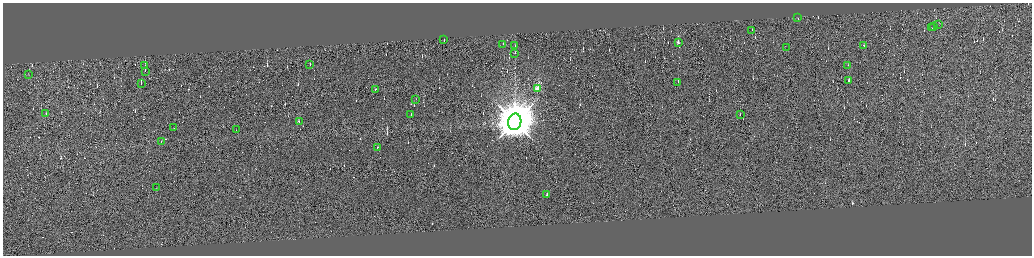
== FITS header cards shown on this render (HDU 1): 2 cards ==
NAXIS1  =                 4117
NAXIS2  =                 1014

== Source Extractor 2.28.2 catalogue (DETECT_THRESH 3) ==
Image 4117 x 1014 px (HDU 1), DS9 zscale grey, zoomed out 1/4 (1 PNG px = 4 x 4 image px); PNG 1034 x 258 px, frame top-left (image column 3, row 1011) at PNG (3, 3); each listed source drawn as its Kron ellipse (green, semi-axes under 4 px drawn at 4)
Background 0.228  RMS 3.9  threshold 11.7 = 3 sigma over >= 5 px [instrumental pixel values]
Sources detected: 484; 450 cannot appear on this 1/4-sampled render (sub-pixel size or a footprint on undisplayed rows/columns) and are neither listed nor drawn; the other 34 listed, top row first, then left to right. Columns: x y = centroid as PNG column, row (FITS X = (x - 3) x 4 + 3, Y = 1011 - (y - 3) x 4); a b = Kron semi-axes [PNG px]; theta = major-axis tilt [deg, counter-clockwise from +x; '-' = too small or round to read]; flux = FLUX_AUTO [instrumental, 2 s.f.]
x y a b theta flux
798 17 2 1 - 2.4e+04
939 24 2 1 - 9.8e+02
934 26 2 1 - 2.0e+04
932 28 2 1 - 5.4e+03
752 30 2 1 - 1.6e+03
444 39 2 1 - 2.2e+04
678 42 2 1 - 1.4e+04
503 44 2 1 - 1.6e+04
515 45 2 1 - 3.6e+03
864 45 2 1 - 3.3e+03
787 47 2 1 - 1.1e+03
515 53 2 1 - 5.4e+03
145 65 2 1 - 6.7e+03
310 65 2 1 - 1.7e+04
848 65 2 1 - 4.3e+03
145 71 2 1 - 5.5e+03
28 74 2 1 - 1.5e+03
849 80 2 1 - 2.1e+04
678 82 2 1 - 2.7e+04
141 83 2 1 - 3.0e+04
376 89 2 1 - 1.7e+04
538 89 3 2 - 1.3e+05
416 99 2 1 - 1.8e+03
46 113 2 1 - 3.2e+03
411 114 2 1 - 8.8e+03
740 114 2 1 - 9.6e+03
299 121 2 1 - 3.1e+04
515 122 8 6 80 1.6e+07
174 128 2 1 - 1.0e+04
236 130 2 1 - 3.4e+03
161 141 2 1 - 1.5e+03
378 147 2 1 - 2.4e+04
156 188 2 1 - 1.2e+04
547 195 2 1 - 2.1e+04
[450 sub-pixel or undisplayed-footprint detections neither listed nor drawn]